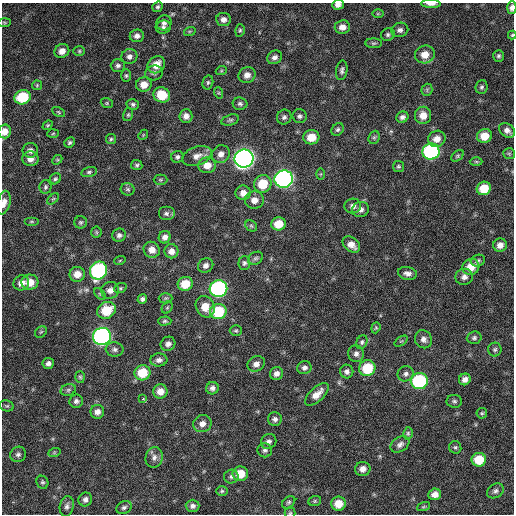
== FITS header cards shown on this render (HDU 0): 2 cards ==
NAXIS1  =                  512 / Axis length
NAXIS2  =                  512 / Axis length

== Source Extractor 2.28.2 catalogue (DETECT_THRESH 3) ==
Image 512 x 512 px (HDU 0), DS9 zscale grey, 1 PNG px = 1 image px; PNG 516 x 516 px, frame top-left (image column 1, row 512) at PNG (2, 3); each listed source drawn as its Kron ellipse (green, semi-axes under 4 px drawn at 4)
Background 240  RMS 16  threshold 47.6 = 3 sigma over >= 5 px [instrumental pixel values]
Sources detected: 187; all 187 listed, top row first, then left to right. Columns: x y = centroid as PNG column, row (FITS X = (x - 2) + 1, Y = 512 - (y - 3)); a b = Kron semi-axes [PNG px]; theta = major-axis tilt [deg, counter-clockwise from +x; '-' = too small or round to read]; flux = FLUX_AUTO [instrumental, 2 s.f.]
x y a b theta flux
431 4 9 4 -1 5300
338 5 6 5 - 5100
158 7 5 5 - 2000
512 8 6 4 87 5000
378 14 6 4 1 1200
223 19 7 6 - 5100
4 23 6 4 4 1300
164 23 8 7 - 3800
163 27 7 6 - 3300
342 27 7 6 - 7800
240 30 6 4 74 1700
400 30 8 7 - 3800
190 31 6 4 18 1300
388 35 7 6 - 2500
512 35 4 4 - 1300
137 36 7 6 - 4400
374 43 8 5 -2 1900
62 51 7 6 - 7500
79 51 6 5 - 1600
425 54 10 9 - 13000
129 56 8 7 - 4300
498 56 6 5 - 2200
274 57 8 6 28 4200
156 65 9 8 - 14000
118 66 7 6 - 3100
342 70 10 5 81 3000
221 71 5 3 - 1300
154 73 9 7 14 3200
247 75 8 7 - 6900
126 76 6 5 - 1800
208 82 7 5 75 2100
144 84 7 7 - 11000
37 85 5 5 - 1400
482 87 7 6 - 2500
427 90 6 5 - 1700
219 93 6 3 -72 1300
162 95 8 7 - 26000
23 97 8 7 - 41000
107 103 6 4 -21 1400
133 104 6 5 - 2400
240 104 7 6 - 2700
58 112 7 4 -28 1400
128 115 6 5 - 1700
423 115 8 8 - 11000
186 116 7 6 - 5600
299 116 7 7 - 2900
284 117 7 7 - 3100
402 117 6 5 - 4000
230 120 9 5 15 2300
47 125 5 4 - 1500
338 130 7 5 44 2300
507 130 9 6 -40 5400
5 131 7 6 - 8400
53 133 6 4 3 1200
143 135 5 4 - 1100
484 136 7 7 - 16000
311 137 8 7 - 16000
374 137 7 5 68 1900
111 139 5 5 - 1700
437 139 9 8 - 9600
69 142 5 5 - 2100
30 150 8 7 - 4600
431 151 8 8 - 160000
221 154 9 8 - 6300
509 154 6 5 - 1700
197 156 15 9 19 8600
458 156 7 5 41 1700
177 157 6 6 - 2500
30 159 8 7 - 6900
244 159 9 9 - 610000
57 160 5 4 - 1400
476 162 6 4 -1 1500
137 165 5 5 - 2100
207 165 8 8 - 11000
398 166 5 5 - 1800
89 172 8 5 15 2200
321 174 6 4 89 1100
55 179 6 5 - 2000
284 179 9 8 - 340000
160 180 7 5 0 1700
263 184 9 8 - 24000
45 187 7 6 - 2300
484 188 7 6 - 21000
128 189 7 6 - 2400
243 193 7 7 - 7600
53 199 7 4 44 1600
254 200 9 8 - 8600
4 203 12 6 77 6700
353 206 8 7 - 4900
361 209 8 7 - 4800
166 213 8 7 - 3400
31 221 7 4 0 1500
81 222 6 6 - 2200
279 224 7 6 - 19000
251 226 6 5 - 1700
96 232 5 5 - 1600
119 235 7 6 - 3200
165 237 6 6 - 4800
351 245 10 7 -38 8500
500 245 7 6 - 6900
152 250 8 7 - 7400
171 251 7 7 - 6300
256 258 8 6 30 2300
120 260 6 3 20 1000
478 261 7 6 - 2500
244 263 7 6 - 2700
206 265 8 7 - 4500
471 267 8 8 - 15000
98 271 9 8 - 160000
407 273 9 6 -9 4600
77 274 8 7 - 10000
464 277 9 8 - 5100
30 282 8 7 - 13000
21 283 8 7 - 7900
185 284 8 7 - 21000
120 288 6 5 - 1800
218 289 9 8 - 210000
110 290 9 8 - 6600
100 294 7 4 -45 1600
166 298 7 5 0 1800
142 299 5 4 - 2900
205 307 11 9 -65 14000
167 308 6 5 - 1600
107 310 9 8 - 29000
218 311 8 7 - 49000
165 321 7 4 2 2000
376 328 6 4 69 1400
236 331 6 5 - 1800
41 332 6 5 - 1800
102 336 9 8 - 290000
474 338 7 6 - 2600
423 339 9 8 - 5700
401 341 7 4 35 1400
362 342 7 5 64 2500
168 344 7 7 - 4600
115 349 9 7 -5 3600
495 350 7 6 - 2400
356 354 8 8 - 4200
159 360 8 6 5 4400
48 363 6 5 - 3900
256 364 9 7 26 5900
304 368 7 6 - 3800
367 368 8 8 - 36000
347 372 7 6 - 3600
142 373 8 7 - 28000
276 374 7 6 - 4900
406 374 8 7 - 3900
80 377 6 5 - 1700
465 379 6 5 - 5300
419 381 8 8 - 100000
212 388 6 6 - 4100
68 390 8 6 16 2600
160 391 7 7 - 9700
317 394 15 7 43 10000
143 399 3 3 - 4900
76 401 7 6 - 3500
454 401 8 6 -7 2700
7 406 7 5 -13 1900
97 412 7 6 - 5600
482 413 5 5 - 1700
275 419 7 7 - 3500
202 424 9 8 - 7000
408 433 6 4 77 1700
269 441 8 7 - 3700
400 444 10 7 33 4300
455 447 6 6 - 2000
265 450 7 7 - 3000
54 453 6 4 19 1400
18 454 8 7 - 3400
154 457 10 8 78 5400
479 460 7 7 - 27000
363 469 8 7 - 6500
240 474 8 7 - 17000
231 476 7 7 - 3000
42 482 7 5 -62 2000
222 491 6 5 - 1700
495 491 9 6 32 3400
435 494 6 6 - 7400
85 499 7 6 - 4200
315 501 6 5 - 1700
289 502 7 5 39 2100
338 504 7 7 - 17000
67 506 10 7 80 3700
193 506 7 6 - 3700
124 507 8 6 24 2900
423 507 7 3 19 1100
290 513 5 5 - 1500
At the frame edge (FLAGS 8, measured only in part): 7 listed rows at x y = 431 4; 338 5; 512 8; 512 35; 5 131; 4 203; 290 513